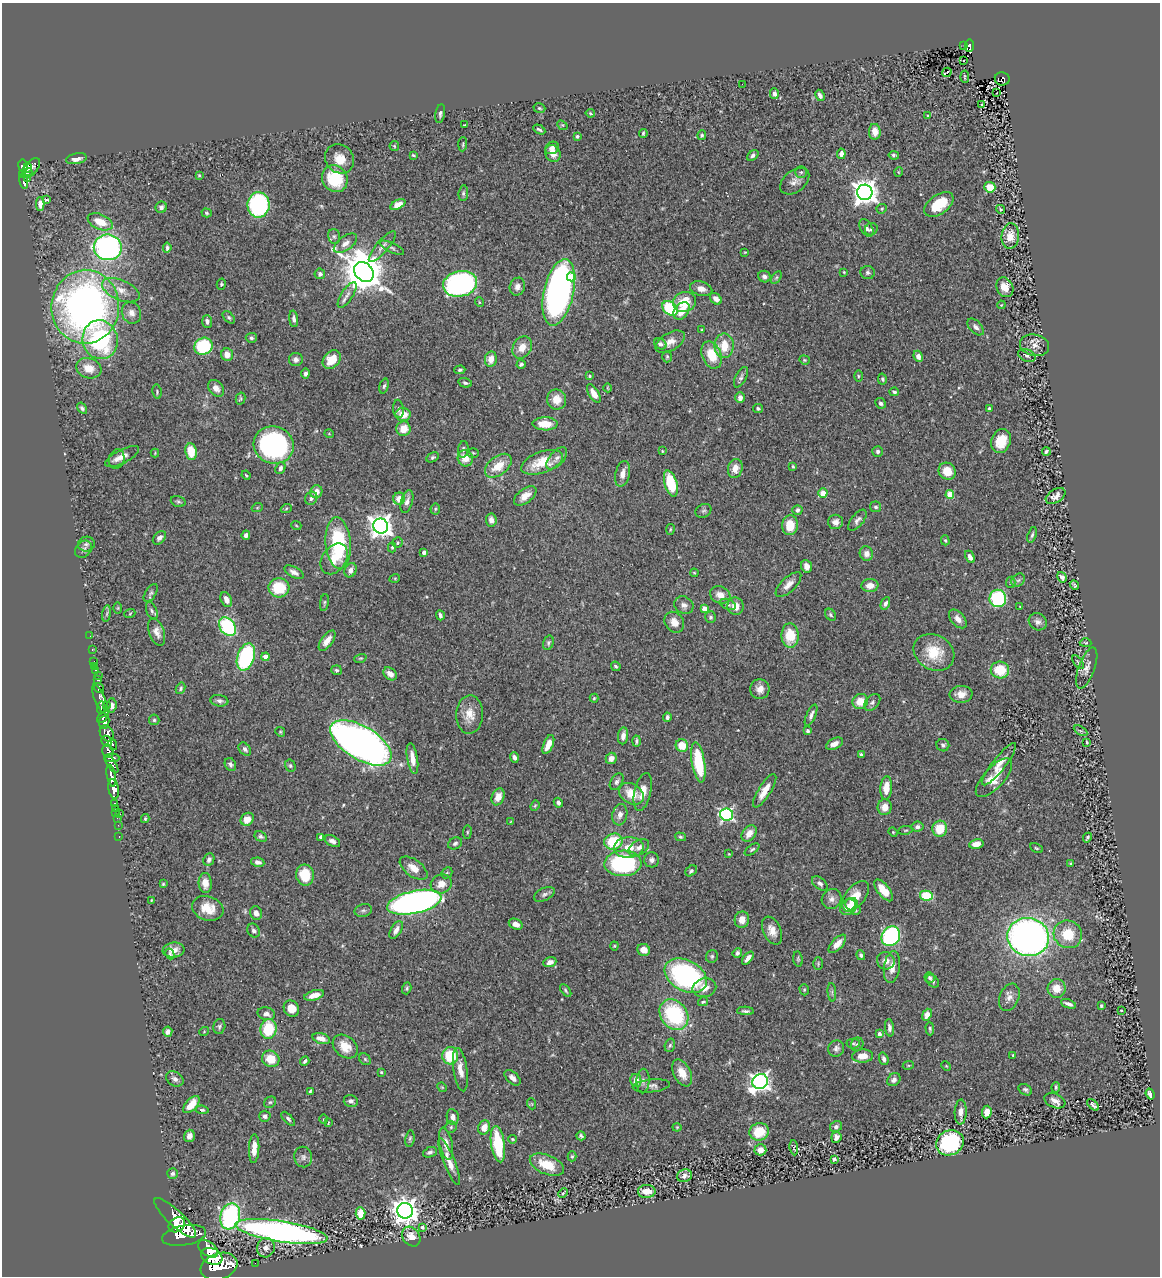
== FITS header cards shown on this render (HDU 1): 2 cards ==
NAXIS1  =                 1158
NAXIS2  =                 1274

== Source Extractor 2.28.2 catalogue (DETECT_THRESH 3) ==
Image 1158 x 1274 px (HDU 1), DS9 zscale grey, 1 PNG px = 1 image px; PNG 1162 x 1278 px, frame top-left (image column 1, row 1274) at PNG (2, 3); each listed source drawn as its Kron ellipse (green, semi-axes under 4 px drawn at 4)
Background 0.595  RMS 0.029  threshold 0.0858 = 3 sigma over >= 5 px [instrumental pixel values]
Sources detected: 499; all 499 listed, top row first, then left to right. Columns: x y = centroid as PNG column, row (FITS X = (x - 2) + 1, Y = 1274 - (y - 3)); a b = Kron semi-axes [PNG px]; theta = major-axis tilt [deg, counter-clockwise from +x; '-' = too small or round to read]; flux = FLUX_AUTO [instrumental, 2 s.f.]
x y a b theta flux
964 46 3 2 - 17
969 46 6 4 88 120
964 60 3 3 - 4
947 72 5 3 - 83
965 77 6 2 -86 2.3
1002 79 7 6 - 120
742 84 3 2 - 3
997 93 2 2 - 2.7
774 94 5 4 - 7.6
820 95 6 4 -61 7.6
981 105 3 3 - 54
539 108 6 4 -17 3.1
590 113 4 3 - 2.6
440 114 9 4 80 5.1
927 116 3 2 - 1.9
465 125 3 2 - 1.9
562 125 6 4 -42 2.6
539 130 6 3 -27 3.9
875 132 8 6 -88 19
643 133 4 3 - 2.7
702 135 5 4 - 2.9
577 136 4 3 - 3.5
463 144 7 3 85 2.4
394 146 5 4 - 2.2
552 148 7 6 - 8.5
553 153 9 7 -55 18
841 154 5 4 - 9.7
413 155 3 3 - 2
753 155 6 4 37 5.2
894 155 5 3 - 4.1
76 159 11 5 10 12
340 159 15 13 -46 28
23 166 6 5 - 440
27 168 4 3 - 200
31 168 12 6 50 460
801 172 6 5 - 3.8
898 172 5 3 - 1.8
27 173 5 3 - 80
23 175 3 3 - 150
199 175 4 3 - 2
28 179 3 2 - 6.8
335 179 14 12 -56 82
24 181 8 3 -81 190
795 181 16 10 38 15
990 187 5 5 - 25
865 192 7 7 - 1900
463 193 8 4 85 3.5
46 200 3 3 - 58
40 204 6 4 -89 12
939 204 16 9 36 59
258 205 12 11 - 290
398 205 8 4 28 19
161 207 6 5 - 5.9
882 209 5 4 - 3.4
1001 209 5 4 - 2.7
207 213 5 4 - 3
100 222 13 7 -24 34
866 228 9 6 -59 8.7
871 229 7 6 - 5.2
334 236 7 6 - 4.6
1010 236 13 8 84 26
345 243 13 7 36 13
108 247 14 13 - 510
382 247 19 6 49 11
167 248 5 3 - 4.2
392 248 13 5 -25 5.9
745 252 3 2 - 1.4
364 272 11 8 -46 7400
844 272 4 3 - 1.4
868 273 7 6 - 5.9
320 274 5 5 - 6.9
571 277 4 4 - 55
764 277 6 5 - 6.2
776 278 7 4 58 3.4
221 284 5 4 - 2.6
460 284 17 12 13 450
517 287 9 7 70 11
1005 287 10 8 -64 18
701 289 11 7 -15 12
121 290 20 10 -23 26
559 292 34 15 77 840
347 295 15 6 57 11
716 299 7 5 -45 14
479 302 5 3 - 1.6
684 302 11 10 - 50
1001 305 4 3 - 1.6
85 307 37 34 85 1000
670 308 8 6 -39 120
682 311 10 7 52 27
131 313 11 9 -66 14
229 317 7 4 -46 3.8
294 319 8 4 -83 7.2
207 321 6 5 - 6.4
976 327 10 6 -46 7
702 330 3 3 - 1.6
251 338 5 5 - 4
100 340 19 17 -78 240
670 342 16 9 30 18
660 344 6 5 - 6.8
1035 345 15 10 -12 15
203 346 9 8 - 110
724 346 12 9 90 42
522 347 12 9 60 22
227 355 6 6 - 16
712 355 14 9 -67 47
918 356 6 4 -67 8.9
1027 356 9 6 -22 5.1
667 357 6 4 88 2.9
296 359 7 6 - 8
491 359 8 6 80 17
332 360 10 7 45 36
804 360 5 4 - 2.2
521 364 5 4 - 5.2
89 368 13 10 -18 29
460 370 5 3 - 3
305 374 5 4 - 5.7
589 376 4 3 - 2.2
858 376 5 3 - 2.2
741 377 11 5 63 5.9
882 379 6 4 -78 3.5
465 383 7 4 -15 4.3
384 386 7 4 72 3.8
216 388 9 7 -48 12
608 388 4 3 - 1.6
157 392 7 4 -82 3.2
894 392 5 3 - 3.8
594 393 10 5 -58 20
740 398 5 4 - 10
240 399 6 5 - 3.1
557 399 10 9 - 24
881 403 5 5 - 4.1
82 408 6 4 -58 4
758 408 5 4 - 3.4
398 409 9 5 -83 4.7
989 409 3 3 - 4.5
403 415 7 6 - 23
545 424 12 6 -1 30
404 429 7 7 - 27
329 434 5 3 - 1.5
1001 441 12 9 69 44
274 445 20 18 -20 360
463 449 8 5 84 4.3
662 451 4 3 - 1.8
878 451 5 5 - 5.3
1046 451 4 3 - 3.9
191 452 8 5 -81 40
155 453 4 4 - 1.6
473 453 6 5 - 2.9
122 456 19 7 27 16
433 457 7 4 28 3.7
465 458 8 7 - 26
557 458 13 7 48 10
117 459 10 7 73 9
542 462 22 10 20 56
498 466 15 9 38 36
793 466 3 2 - 2.3
280 468 6 5 - 6.4
735 468 9 7 76 20
947 471 9 8 - 32
623 474 13 7 76 13
246 475 5 3 - 1.9
671 483 13 6 -73 85
316 492 6 6 - 13
823 493 4 4 - 50
950 495 4 4 - 62
525 496 13 7 37 18
1056 496 11 6 32 11
311 498 7 6 - 6.2
399 499 6 6 - 19
178 501 7 5 -17 3.7
407 501 12 6 74 10
876 507 5 5 - 3.7
257 508 5 3 - 1.9
286 509 6 3 21 2.4
435 509 5 5 - 2.3
797 510 5 5 - 5.2
703 511 8 6 30 4.5
491 520 6 5 - 8.6
857 520 12 6 51 8.1
835 522 7 7 - 9.5
296 525 5 3 - 1.8
790 525 10 8 83 39
381 526 7 7 - 1500
670 529 5 3 - 2
246 535 4 4 - 7.7
1032 535 8 4 73 4.3
159 538 8 5 47 6.5
945 540 5 4 - 2.6
338 543 26 12 -85 150
397 543 5 5 - 3.4
86 544 8 7 - 5.9
392 547 5 4 - 2.3
83 549 10 7 48 6.6
424 552 4 3 - 8.4
866 554 7 6 - 11
970 557 7 4 -63 8.2
334 559 17 12 55 30
807 566 6 5 - 13
351 570 7 5 59 9.4
294 572 10 5 -29 9.2
694 573 4 3 - 2.1
1062 577 5 4 - 6.6
395 578 5 3 - 1.7
1018 580 7 6 - 4.4
1011 582 5 4 - 2.8
788 585 16 7 44 14
1074 585 5 3 - 3.7
870 586 8 6 4 16
279 588 10 9 - 67
151 593 10 5 57 4.8
720 595 10 8 -25 18
998 598 9 8 - 160
226 600 8 5 -64 12
324 603 9 3 81 2.7
885 603 7 4 66 5.7
728 604 8 5 -25 4.3
684 605 10 8 -31 9.5
736 606 8 8 - 17
1020 607 4 2 - 1.3
118 608 6 4 89 1.7
705 609 4 4 - 25
152 611 9 5 -67 4.7
130 613 5 3 - 1.8
107 614 8 4 81 3.8
440 615 5 3 - 5.2
830 615 6 5 - 3.3
710 617 6 5 - 3.9
958 619 11 6 -48 14
674 622 11 9 -54 18
1038 622 9 8 - 8.6
227 627 10 7 -52 150
157 632 14 7 -70 13
790 635 12 8 -88 50
90 636 2 2 - 6.7
327 641 12 5 55 17
548 643 7 5 73 3.8
1086 643 6 4 -3 2.4
92 650 3 2 - 9
934 652 21 17 -30 60
246 657 14 8 71 200
266 657 4 4 - 28
360 658 6 4 18 2.5
94 661 2 2 - 8.3
1078 662 8 4 -55 3.3
95 666 2 2 - 6
616 666 5 3 - 3
1087 668 22 8 70 16
96 670 3 3 - 45
337 670 5 5 - 3.9
1000 670 9 8 - 60
390 674 7 5 -41 12
98 675 2 2 - 7.2
98 680 3 3 - 94
99 688 5 4 - 240
181 688 6 4 62 3.2
760 689 10 9 - 14
961 694 11 8 5 20
594 698 4 4 - 2.3
100 700 16 5 -66 990
219 701 9 5 -9 6.5
860 701 8 7 - 30
872 702 10 6 49 5.9
107 705 2 2 - 17
112 705 7 5 84 9.1
101 708 6 3 87 320
470 714 19 13 87 28
811 715 11 4 66 7.9
103 717 7 4 47 720
667 717 4 3 - 5.3
154 720 5 5 - 3.4
104 722 6 5 - 1300
808 731 4 3 - 4.1
1081 731 7 4 -30 3.2
280 732 5 4 - 2.3
107 733 9 6 -58 860
623 736 8 5 82 11
106 741 6 5 - 350
636 741 5 3 - 3.7
1087 742 4 3 - 2
361 743 34 16 -31 1300
113 744 6 3 -76 230
548 744 10 5 67 22
835 744 9 5 25 14
943 745 6 6 - 4.8
682 746 6 6 - 37
245 749 7 5 -51 5.4
108 751 7 5 -77 430
861 755 3 3 - 3
514 757 5 4 - 7.2
112 758 7 4 1 400
412 758 16 5 -80 19
611 758 6 5 - 13
698 762 20 6 -81 97
112 764 10 4 -57 430
230 764 7 5 -61 5.7
999 764 26 6 52 22
290 766 6 5 - 3.4
111 776 11 4 -79 1000
994 778 24 10 48 40
617 782 9 5 57 6.3
886 788 12 6 85 27
114 789 10 5 -82 1300
765 791 19 6 58 27
643 792 19 8 77 23
631 794 13 9 -32 36
498 797 9 6 68 20
114 803 3 2 - 17
558 803 5 4 - 5.8
535 806 5 4 - 2.3
885 807 8 7 - 17
115 808 3 2 - 22
116 812 4 2 - 15
120 814 3 2 - 54
726 814 6 6 - 380
620 815 11 7 75 11
117 818 2 2 - 10
145 819 4 3 - 2.4
247 819 7 6 - 22
510 822 4 2 - 1.4
118 825 2 2 - 6.6
917 827 6 5 - 6.1
940 829 8 7 - 43
905 830 7 3 9 2.4
467 832 7 3 83 2.4
893 832 4 4 - 1.9
749 833 9 6 51 19
119 836 3 2 - 15
261 837 6 5 - 4.4
321 837 4 4 - 6.4
680 837 6 4 -16 2.9
1087 838 5 3 - 3.5
332 841 8 5 -27 8.4
613 842 9 8 - 87
455 843 7 5 25 4.5
976 844 7 5 12 17
629 847 15 10 3 28
639 847 11 7 31 9.6
1036 848 7 3 -27 2.6
752 849 8 4 36 3.7
729 854 4 3 - 1.5
209 859 6 5 - 5.9
652 860 7 7 - 7.2
258 862 7 4 -10 7.7
623 863 18 13 2 240
1070 863 3 3 - 1.7
414 868 16 8 -36 21
691 871 6 4 38 4
447 873 6 5 - 2.8
305 875 10 9 - 44
205 883 10 6 -86 19
820 883 9 5 -40 6.8
163 884 3 3 - 2
441 884 11 9 27 21
884 890 13 6 -51 35
544 894 11 6 26 6.2
855 896 18 9 51 35
926 896 6 5 - 110
831 899 10 9 - 10
151 900 3 2 - 1.5
414 902 28 11 12 1100
852 904 6 6 - 13
848 907 9 7 43 21
208 908 16 12 -18 36
363 910 9 6 14 5
856 911 5 3 - 1.5
256 913 7 5 -72 11
742 920 8 7 - 17
516 924 7 5 -26 12
396 930 10 5 60 12
254 931 7 6 - 5.6
772 931 15 9 -65 18
1068 934 14 13 - 52
891 936 10 8 51 350
1028 937 21 19 -14 1000
837 944 11 5 47 19
614 946 4 4 - 1.9
173 950 11 7 7 16
644 950 6 6 - 17
737 953 5 4 - 5.7
170 954 5 3 - 2.8
861 955 5 4 - 3.9
712 956 6 6 - 3.7
748 958 7 4 49 9.7
798 959 8 5 -83 3.4
886 961 9 8 - 13
550 962 7 4 22 10
818 964 6 5 - 2.6
892 967 16 8 82 19
686 976 22 15 -28 320
930 978 5 5 - 3.6
933 981 7 5 -46 5
407 988 6 4 71 3
704 988 12 9 12 17
1057 988 9 9 - 24
566 990 7 4 -51 3.2
804 990 6 4 -71 2.5
832 992 9 3 -85 4.1
314 995 10 5 17 14
1009 997 14 9 68 12
703 1002 5 3 - 2.7
1068 1004 8 3 -20 6
1101 1006 4 3 - 2.5
291 1008 8 7 - 24
1121 1010 3 2 - 1.3
745 1011 8 3 -3 4.6
266 1014 9 6 -13 9.3
674 1015 16 13 -54 170
927 1015 6 4 68 13
219 1026 7 6 - 4.3
889 1028 9 4 -83 6.7
269 1029 10 8 79 73
930 1029 6 4 -87 3.2
168 1032 5 4 - 8.1
204 1032 5 3 - 1.6
879 1034 4 3 - 7.9
321 1039 9 5 -17 16
853 1043 7 5 2 2.8
857 1044 7 6 - 4.7
670 1045 7 5 72 3.5
345 1047 14 10 -40 27
836 1048 8 8 - 6.9
1013 1055 3 3 - 2
450 1056 8 8 - 70
863 1056 10 6 2 22
271 1059 9 8 - 33
365 1059 6 5 - 3.1
884 1059 6 4 -72 6.1
305 1061 5 3 - 4.6
908 1065 5 3 - 1.9
946 1066 5 4 - 2
460 1070 22 7 -82 21
381 1072 3 3 - 2.6
682 1073 14 8 -63 27
513 1078 10 5 -44 10
175 1079 9 7 -34 7.7
636 1080 6 5 - 20
894 1080 7 6 - 7.6
643 1081 12 6 86 8.5
760 1082 8 7 - 900
651 1086 19 6 6 9.9
442 1087 5 4 - 2
1056 1087 5 3 - 2.9
1025 1090 7 5 -32 4.2
310 1092 4 3 - 2.6
1150 1094 5 4 - 9.1
351 1101 7 6 - 6.8
1055 1101 11 7 -23 12
270 1102 6 5 - 3.3
191 1104 10 5 48 26
532 1104 5 3 - 1.6
1093 1105 7 3 -46 4.2
202 1110 6 4 -8 3.4
961 1112 12 6 87 12
987 1112 6 4 86 21
265 1116 5 5 - 5.5
453 1117 8 6 -80 9.8
288 1119 9 4 -46 4.3
323 1119 5 3 - 1.7
328 1123 3 2 - 1.5
451 1127 6 5 - 3.3
484 1127 7 6 - 21
677 1127 4 4 - 2
836 1127 6 5 - 6.1
759 1132 10 8 16 49
189 1136 6 5 - 11
581 1136 5 3 - 3.7
836 1137 5 5 - 8.9
410 1138 8 4 81 3.4
512 1139 4 3 - 2.2
950 1143 14 12 27 190
446 1144 16 6 -78 17
498 1144 18 6 -82 99
794 1148 7 4 -85 2.8
254 1149 14 5 87 21
760 1150 6 5 - 13
430 1152 7 5 23 4.9
572 1156 5 4 - 2.6
303 1157 10 9 - 8.8
834 1159 4 3 - 5.6
449 1162 25 5 -68 20
547 1165 18 9 -22 46
172 1174 5 5 - 5
684 1176 7 6 - 8.5
647 1191 9 6 2 27
563 1193 5 3 - 2.2
405 1211 8 7 - 2300
361 1213 6 5 - 37
230 1216 13 9 73 310
175 1218 27 8 -43 3500
177 1225 9 7 35 1500
422 1227 3 3 - 5.7
281 1231 47 10 -9 960
184 1235 22 10 11 3400
411 1237 10 8 -52 20
266 1248 10 9 - 11
208 1249 11 7 -37 1900
212 1256 11 8 -23 2500
255 1263 2 2 - 4.6
219 1266 19 13 18 4500